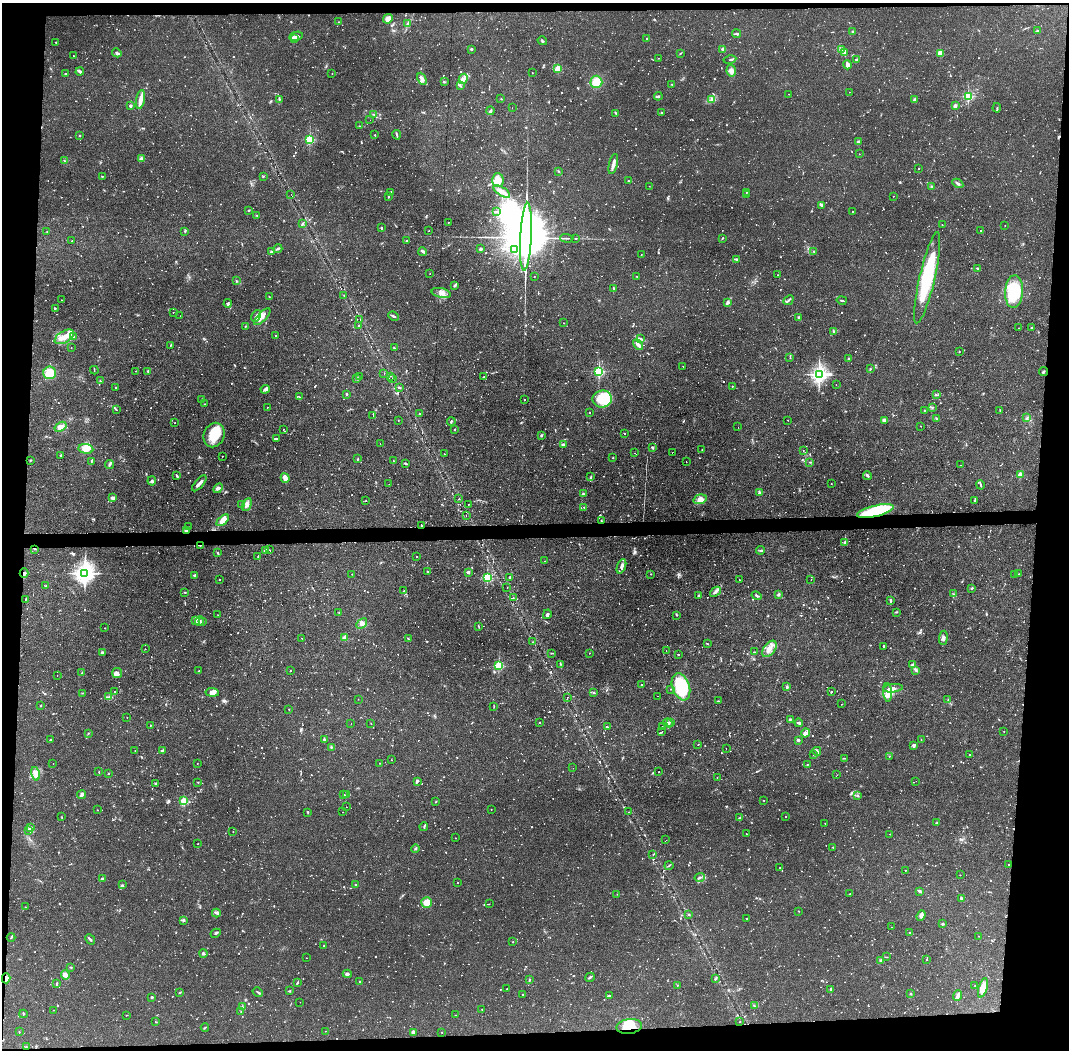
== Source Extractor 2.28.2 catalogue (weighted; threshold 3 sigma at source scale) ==
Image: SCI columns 1-4267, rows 54-4245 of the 4267 x 4299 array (HDU 1 of 3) = the unmasked area's bounding box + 8 px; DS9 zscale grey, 4 x 4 block average (1 PNG px = mean of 4 x 4 image px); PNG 1071 x 1052 px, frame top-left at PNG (2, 3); each listed source drawn as its Kron ellipse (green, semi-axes under 4 px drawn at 4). Shown black and unused: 9% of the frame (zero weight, under 2 of 3 exposures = <1% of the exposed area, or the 3 px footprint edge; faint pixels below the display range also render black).
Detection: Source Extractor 2.28.2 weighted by HDU 2 'WHT'. Background 0.107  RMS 0.0065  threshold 0.0291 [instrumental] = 3 sigma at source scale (4.5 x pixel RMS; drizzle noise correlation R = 1.50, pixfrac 1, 0.05/0.05 arcsec/px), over >= 5 px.
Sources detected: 1989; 44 too faint to see at this stretch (4 x 4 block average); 8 inside a brighter object's white glare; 44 cosmic-ray / hot-pixel residue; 3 long thin detections or spike segments (spike, bleed or trail) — neither listed nor drawn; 36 coinciding with a brighter row at this scale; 37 inside a brighter listed object's ellipse — not listed separately; of the other 1817, all 500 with FLUX_AUTO >= 1.91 (the completeness limit of this list) listed and drawn (1317 fainter detections not listed), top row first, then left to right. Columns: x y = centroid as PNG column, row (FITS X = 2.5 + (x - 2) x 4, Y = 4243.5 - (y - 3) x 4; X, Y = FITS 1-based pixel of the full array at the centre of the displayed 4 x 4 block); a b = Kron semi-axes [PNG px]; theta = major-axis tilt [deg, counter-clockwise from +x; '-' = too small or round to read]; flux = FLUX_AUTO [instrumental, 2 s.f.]
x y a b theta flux
388 19 5 3 - 19
339 22 3 2 - 3.1
407 24 4 2 - 4.2
1037 30 2 2 - 2.7
853 32 2 2 - 19
737 34 4 2 - 5.5
296 36 7 2 12 17
647 38 2 2 - 2.4
294 39 3 2 - 17
542 41 5 2 - 4.3
56 42 2 2 - 2.2
471 49 3 2 - 4.2
723 49 2 2 - 47
842 50 3 2 - 3.9
117 53 5 3 - 8.2
680 53 2 2 - 3.2
844 53 3 2 - 4.2
940 53 2 2 - 130
73 56 2 2 - 2.1
659 58 2 2 - 2
857 59 3 2 - 2.8
730 60 6 2 12 4.3
847 65 4 2 - 16
558 69 2 2 - 190
731 71 6 4 -79 18
80 72 4 2 - 10
532 73 2 2 - 2.2
65 74 2 2 - 13
332 74 2 2 - 2.3
422 79 6 3 -65 18
463 79 5 4 - 16
444 82 4 2 - 4
596 82 6 6 - 49
672 84 2 2 - 2
461 86 2 2 - 2.2
849 92 2 2 - 2.2
789 94 2 2 - 2.7
658 96 4 2 - 4.6
968 96 2 2 - 480
279 99 3 2 - 3.7
501 99 2 2 - 2.1
712 99 3 2 - 5.5
140 100 10 3 79 32
915 100 3 2 - 10
130 106 2 2 - 30
955 106 2 2 - 59
512 108 2 2 - 2
997 108 5 2 - 4.3
490 111 4 2 - 5.9
662 112 2 2 - 2.5
616 113 2 2 - 3.5
374 115 3 2 - 2.9
370 120 2 2 - 2.6
359 126 2 2 - 2.1
375 135 2 2 - 2.1
397 135 5 2 - 5.7
79 136 2 2 - 13
310 139 2 2 - 440
858 142 2 2 - 11
859 154 2 2 - 3.1
141 159 4 3 - 12
64 160 2 2 - 2.2
613 164 10 2 77 26
918 168 2 2 - 2
559 171 3 2 - 2.1
102 176 3 2 - 3
263 176 2 2 - 2.7
498 180 7 5 -87 71
628 181 2 2 - 2.2
958 183 6 3 -31 8
649 186 2 2 - 2.2
931 187 3 2 - 4
502 191 9 4 -33 28
391 192 2 2 - 11
746 192 2 2 - 3.2
291 194 2 2 - 2.9
746 195 2 2 - 2.4
893 196 2 2 - 3.1
388 197 2 2 - 6.8
822 205 3 2 - 9
249 210 3 2 - 2.9
852 211 2 2 - 2
496 212 4 2 - 4.7
257 215 2 2 - 4
448 222 2 2 - 1.9
302 224 4 2 - 5.3
942 225 2 2 - 2.8
1005 225 2 2 - 1.9
381 228 3 2 - 3.1
981 230 2 2 - 2.2
429 231 2 2 - 2.1
47 232 2 2 - 1.9
185 232 2 2 - 2.4
526 237 34 5 87 63000
567 238 7 2 -3 6.4
723 238 3 2 - 3.9
575 239 2 2 - 2.9
407 240 2 2 - 2.3
72 241 2 2 - 2
278 249 4 2 - 4.9
481 249 3 3 - 6.7
514 250 2 2 - 2.6
814 251 2 2 - 2.7
271 252 2 2 - 5.4
423 252 4 2 - 5.4
641 254 2 2 - 2.3
736 259 4 2 - 5.5
977 268 2 2 - 2.7
430 274 2 2 - 1.9
778 275 2 2 - 2.4
534 276 2 2 - 2.4
637 276 2 2 - 2.3
927 278 47 7 77 320
236 281 3 2 - 3
455 285 3 2 - 3.9
614 288 2 2 - 3.8
1014 292 16 9 86 180
441 293 10 4 -13 22
344 295 2 2 - 2.5
269 297 3 2 - 2.5
61 300 2 2 - 2.7
788 300 6 2 43 7.8
842 300 5 2 - 4.3
727 302 3 2 - 5.7
228 303 4 2 - 6.4
55 308 3 2 - 2.9
173 312 2 2 - 2.5
180 316 2 2 - 5.5
256 316 6 2 61 9.1
393 316 5 2 - 6.6
262 317 11 4 47 28
799 318 2 2 - 2.5
360 320 2 2 - 2
563 323 2 2 - 2.8
358 325 2 2 - 3.3
245 326 2 2 - 2.6
1019 328 2 2 - 2.1
1032 328 3 2 - 7.1
834 331 3 2 - 5.5
275 336 2 2 - 2
64 337 10 5 29 42
73 337 2 2 - 3.3
640 338 3 2 - 3.5
171 345 4 2 - 2.2
638 345 6 2 -44 15
71 348 2 2 - 2.2
394 348 3 2 - 2.2
959 352 2 2 - 2.4
790 358 2 2 - 2.4
849 358 2 2 - 2.9
683 366 2 2 - 2.2
870 369 3 2 - 3.3
94 370 4 2 - 2.2
136 371 2 2 - 2.1
148 371 3 2 - 3.8
599 371 2 2 - 510
1044 372 4 2 - 5.5
50 373 6 6 - 62
384 374 2 2 - 2.5
819 374 3 3 - 1800
390 376 2 2 - 2.4
359 377 2 2 - 2
484 377 2 2 - 2.3
357 378 2 2 - 2.3
392 379 2 2 - 2.3
100 381 3 2 - 2.6
836 385 2 2 - 2.1
732 386 2 2 - 2.4
399 387 3 2 - 2.8
116 388 2 2 - 2
265 389 5 3 - 9.5
347 394 2 2 - 14
936 395 4 2 - 4.5
300 397 3 2 - 2.7
602 399 10 8 8 150
201 400 3 2 - 2.1
524 400 2 2 - 2.4
204 404 2 2 - 2.5
267 407 2 2 - 2.3
932 407 2 2 - 3.4
116 410 3 2 - 2.6
925 410 2 2 - 2
1000 410 2 2 - 2.1
590 412 2 2 - 5.8
419 414 2 2 - 2.4
373 415 2 2 - 9.5
937 418 4 2 - 3.5
1027 418 3 2 - 3.3
398 420 2 2 - 3.1
788 420 2 2 - 2.1
884 420 2 2 - 4.1
451 422 4 2 - 5.1
174 423 2 2 - 2.2
921 426 2 2 - 2.5
60 427 6 4 33 22
738 427 2 2 - 2.8
283 429 2 2 - 2
455 430 2 2 - 2
625 433 2 2 - 2
214 435 12 10 67 93
541 435 3 2 - 4.8
276 439 3 2 - 9.2
380 444 2 2 - 4.8
563 445 2 2 - 11
652 447 2 2 - 7.9
86 449 7 5 -7 41
702 450 2 2 - 2.8
803 450 2 2 - 2.1
635 453 2 2 - 2.7
672 453 2 2 - 12
444 454 2 2 - 2
61 455 3 2 - 2.2
222 456 2 2 - 3
613 458 2 2 - 3
358 459 3 2 - 3.2
30 460 2 2 - 2.3
393 461 2 2 - 2
91 462 3 2 - 2.5
686 462 2 2 - 2.6
810 462 2 2 - 2.3
406 463 3 2 - 4.2
109 464 4 2 - 7.2
960 465 2 2 - 2.3
1020 475 2 2 - 80
177 476 4 2 - 5.9
867 476 4 2 - 9.5
591 477 3 2 - 5.8
285 478 5 3 - 26
152 481 4 3 - 7.3
199 483 10 2 49 18
389 484 2 2 - 2.3
831 484 2 2 - 2.9
980 485 5 2 - 4.5
218 488 6 3 45 9.9
759 492 4 2 - 4.7
583 494 3 2 - 4.1
113 498 3 2 - 13
459 499 2 2 - 2
700 499 7 4 15 27
365 501 3 2 - 1.9
975 501 3 2 - 5
241 504 4 2 - 2.6
468 504 2 2 - 4.5
247 505 7 4 64 16
584 507 2 2 - 2.7
875 511 19 5 14 210
466 516 2 2 - 2.2
223 520 7 3 40 38
601 521 4 2 - 2.9
188 526 2 2 - 2
421 526 2 2 - 3
186 530 3 2 - 4.3
844 543 2 2 - 5.3
200 545 3 2 - 2.9
34 549 3 2 - 3.3
269 550 2 2 - 1.9
761 550 4 2 - 5.5
265 551 3 2 - 10
217 553 4 2 - 3.9
258 556 4 2 - 2.6
416 557 2 2 - 2.5
545 561 2 2 - 2.2
621 566 7 3 70 11
427 572 2 2 - 3.1
468 572 2 2 - 46
24 573 4 2 - 7.8
85 573 4 3 - 2600
352 574 2 2 - 3
651 574 2 2 - 2.5
1019 574 2 2 - 2.6
195 575 3 3 - 5
1015 575 2 2 - 6.1
510 577 2 2 - 4.9
487 578 2 2 - 400
220 580 2 2 - 2.2
739 580 2 2 - 2.1
811 580 2 2 - 8.3
46 586 2 2 - 4.4
507 588 2 2 - 2.3
972 588 3 2 - 3.5
404 591 2 2 - 3
185 592 3 2 - 3.2
715 592 6 3 41 11
954 594 3 2 - 3
699 595 3 2 - 3.4
778 595 3 2 - 7.7
756 596 5 2 - 7
513 598 2 2 - 2
26 599 2 2 - 2.2
891 600 3 2 - 5.5
339 612 2 2 - 2.2
896 612 3 2 - 3
547 614 5 3 - 6.9
218 615 2 2 - 2.1
676 615 3 2 - 2
195 620 2 2 - 2.2
199 621 5 2 - 7.5
202 622 3 2 - 2.4
362 624 6 4 44 13
479 627 3 2 - 2.6
105 628 2 2 - 3.4
302 638 2 2 - 2.2
345 638 2 2 - 85
943 638 7 3 83 10
408 639 4 2 - 2.9
533 642 2 2 - 2
707 644 3 2 - 3.4
884 646 2 2 - 4.3
145 649 2 2 - 2.4
770 649 9 5 52 29
666 650 2 2 - 3.3
102 652 3 2 - 5.4
754 652 2 2 - 3.7
552 653 3 2 - 2.8
589 653 2 2 - 3.2
679 654 2 2 - 2.4
561 664 3 2 - 2.5
913 665 2 2 - 45
499 666 2 2 - 400
916 670 3 3 - 5.8
199 671 2 2 - 2.3
290 671 2 2 - 3.5
82 673 3 2 - 6
117 673 5 5 - 14
57 676 2 2 - 2.7
642 684 2 2 - 2.3
681 687 14 8 -71 280
787 687 2 2 - 8.2
893 688 10 3 6 19
671 689 2 2 - 2.4
115 692 2 2 - 2.4
212 692 7 4 -6 20
831 692 2 2 - 3.7
887 692 9 4 -87 43
83 693 3 2 - 2.2
594 693 2 2 - 2.7
658 696 2 2 - 7
109 697 2 2 - 2.8
567 698 2 2 - 3.5
358 699 2 2 - 2
948 700 2 2 - 2.3
718 701 2 2 - 2.8
842 704 2 2 - 2.3
41 705 2 2 - 2.6
494 707 3 2 - 1.9
289 709 2 2 - 2.8
127 718 2 2 - 2.1
790 719 3 2 - 2.7
540 722 2 2 - 2
670 722 2 2 - 2.3
351 723 2 2 - 2.2
668 723 5 2 - 5.6
799 723 4 2 - 7
371 724 2 2 - 2
150 725 2 2 - 2.1
607 727 4 2 - 3
662 727 2 2 - 5.5
1004 731 2 2 - 2.3
662 732 3 2 - 5.1
88 733 2 2 - 2
806 733 4 4 - 12
324 739 4 3 - 6.8
51 740 3 2 - 2.3
798 740 2 2 - 15
921 740 2 2 - 2.7
698 745 2 2 - 2
914 745 4 3 - 6.9
331 747 3 2 - 4.7
726 748 2 2 - 2.2
135 750 2 2 - 2.1
162 751 4 2 - 4.5
817 751 4 3 - 7.8
970 754 2 2 - 2.5
814 755 2 2 - 2.1
889 756 2 2 - 2.3
844 758 3 2 - 2.8
391 760 2 2 - 2.7
197 763 2 2 - 2.2
380 763 2 2 - 2.5
53 764 2 2 - 2.7
807 765 2 2 - 2.3
573 768 2 2 - 6
659 771 2 2 - 2.3
99 772 2 2 - 1.9
36 774 7 4 -76 23
108 774 2 2 - 4
837 775 2 2 - 2.1
717 777 2 2 - 2
417 781 4 2 - 8.8
916 781 2 2 - 3
198 782 2 2 - 2.2
156 784 2 2 - 7.1
81 795 4 2 - 14
344 795 2 2 - 2.5
346 795 4 2 - 2.6
858 796 2 2 - 3.4
764 800 2 2 - 3.4
183 801 2 2 - 130
436 801 2 2 - 2.2
346 807 2 2 - 6.1
491 809 2 2 - 2.7
97 810 2 2 - 2.3
308 812 3 2 - 3.8
343 812 2 2 - 2.2
629 812 2 2 - 2
62 817 3 2 - 2
786 817 2 2 - 2.6
739 818 3 2 - 2.2
937 822 3 2 - 3.2
825 823 2 2 - 2.3
424 826 4 2 - 3.9
30 827 4 3 - 8.4
28 830 4 3 - 6.6
233 832 2 2 - 2.8
746 834 2 2 - 2.7
890 834 2 2 - 2.2
455 838 2 2 - 2.2
666 840 2 2 - 6.3
198 844 2 2 - 2
833 847 2 2 - 2.5
415 848 4 2 - 4.4
653 854 2 2 - 3.3
669 865 4 2 - 3.1
1009 865 2 2 - 2.3
780 868 2 2 - 3.8
905 870 2 2 - 1.9
960 875 2 2 - 2.8
700 877 5 2 - 4.9
102 879 2 2 - 27
458 883 2 2 - 2.2
123 885 2 2 - 1.9
356 885 2 2 - 19
920 891 3 2 - 7.5
617 894 2 2 - 2
850 894 2 2 - 2.1
961 898 3 2 - 8
427 903 5 5 - 54
489 904 2 2 - 2
25 907 2 2 - 3.6
799 911 2 2 - 4.7
216 913 4 3 - 6.5
689 914 2 2 - 2.3
921 915 5 2 - 17
747 918 2 2 - 3.1
183 920 3 3 - 7
943 924 2 2 - 22
892 927 2 2 - 2.1
910 932 2 2 - 2.3
216 933 5 2 - 4.6
979 936 2 2 - 2.4
11 937 4 2 - 4.1
90 939 6 2 -49 7.6
513 942 2 2 - 2.9
324 945 2 2 - 2.6
203 953 4 2 - 5.5
886 957 2 2 - 1.9
306 958 2 2 - 1.9
881 960 3 2 - 4.8
927 960 2 2 - 1.9
71 967 2 2 - 2
347 974 4 3 - 9.5
65 975 4 3 - 23
590 977 5 2 - 5.8
6 978 5 3 - 12
715 978 3 2 - 5.7
529 980 4 2 - 4.8
360 981 2 2 - 8.8
298 983 2 2 - 4.2
57 984 3 2 - 3.1
677 985 2 2 - 2.3
975 986 2 2 - 2.4
983 988 10 4 73 42
507 989 2 2 - 2.9
831 989 3 3 - 4.9
289 991 4 2 - 3.5
180 992 2 2 - 2.1
258 992 5 2 - 5.1
523 994 2 2 - 3.9
911 994 2 2 - 3.2
610 996 2 2 - 3.1
957 996 5 4 - 12
152 997 2 2 - 9.2
300 1002 2 2 - 2.3
754 1006 3 2 - 2.2
242 1007 2 2 - 2
482 1009 2 2 - 1.9
53 1010 2 2 - 2.1
241 1011 2 2 - 2.5
23 1014 4 2 - 2.5
126 1015 2 2 - 2.7
455 1015 2 2 - 2.3
156 1022 2 2 - 2.1
740 1022 2 2 - 2.9
629 1026 12 7 8 90
205 1028 4 2 - 3.7
325 1031 2 2 - 2
19 1032 3 2 - 2.3
413 1032 3 3 - 11
442 1032 2 2 - 2.3
26 1047 3 2 - 2.6
Overlapping masked pixels (flux is a lower limit): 10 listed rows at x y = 672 453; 875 511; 601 521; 421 526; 186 530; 200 545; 34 549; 24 573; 6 978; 629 1026
Diffuse or blended objects may show on this block-average render without a row.